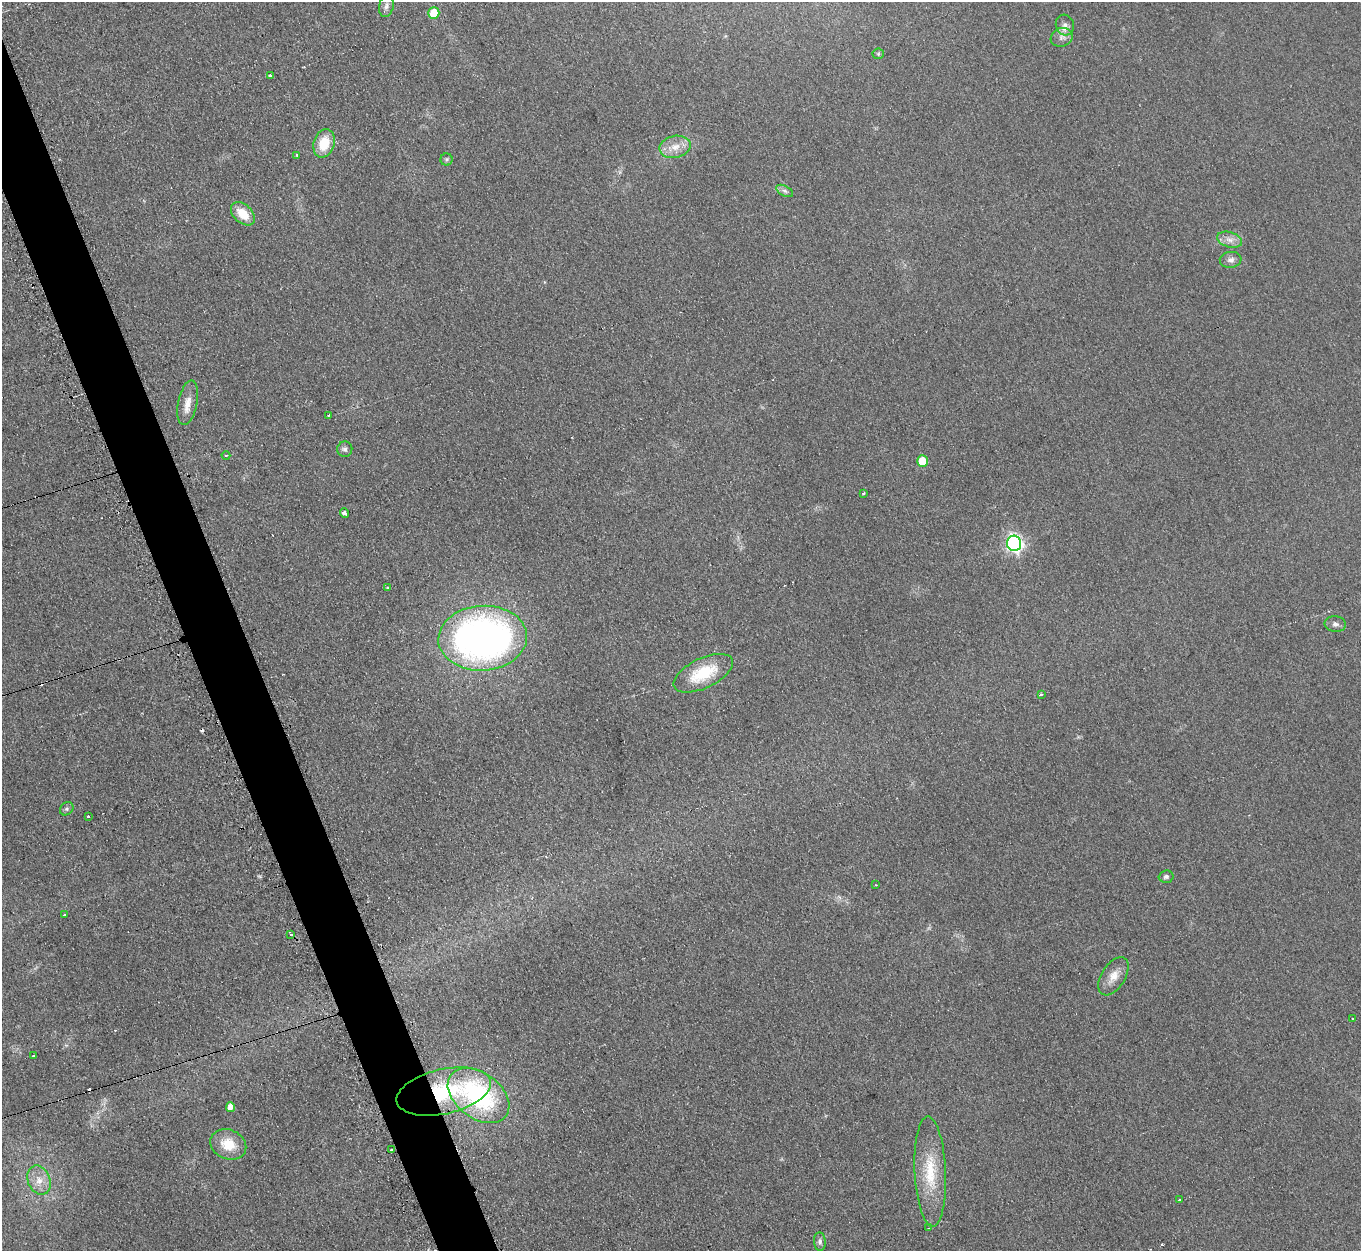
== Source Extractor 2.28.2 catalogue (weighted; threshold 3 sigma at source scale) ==
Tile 11 of 4 x 4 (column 3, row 3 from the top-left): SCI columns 2735-4093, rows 1529-2777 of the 5460 x 5421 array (HDU 1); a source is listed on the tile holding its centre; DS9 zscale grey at full resolution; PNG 1363 x 1253 px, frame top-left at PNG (2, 2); each listed source drawn as its Kron ellipse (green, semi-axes under 4 px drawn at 4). Shown black and unused: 4% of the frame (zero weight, under 2 of 3 exposures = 2% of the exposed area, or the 3 px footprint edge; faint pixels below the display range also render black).
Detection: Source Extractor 2.28.2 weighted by HDU 2 'WHT'; one run over the whole footprint, this tile lists its part. Background 0.0959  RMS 0.012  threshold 0.0519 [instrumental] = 3 sigma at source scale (4.5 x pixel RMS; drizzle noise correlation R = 1.50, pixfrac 1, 0.05/0.05 arcsec/px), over >= 5 px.
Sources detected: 51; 5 cosmic-ray / hot-pixel residue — neither listed nor drawn; the other 46 listed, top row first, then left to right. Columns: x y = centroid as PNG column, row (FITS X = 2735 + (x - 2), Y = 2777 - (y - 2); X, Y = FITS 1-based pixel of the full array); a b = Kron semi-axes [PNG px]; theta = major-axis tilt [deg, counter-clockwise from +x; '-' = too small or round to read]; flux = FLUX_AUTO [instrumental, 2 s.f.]
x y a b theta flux
386 6 11 7 77 4.7
434 13 6 5 - 32
1065 25 10 9 - 6.1
1062 37 11 9 20 6.9
878 54 6 5 - 1.7
270 76 3 3 - 12
324 143 14 10 73 28
675 147 16 11 12 14
297 156 3 3 - 3.6
446 159 6 6 - 2.2
785 191 9 5 -27 3.2
243 214 14 9 -43 23
1230 240 12 7 -17 8.1
1231 260 11 8 7 5.3
188 403 22 9 78 13
328 415 3 2 - 1.3
345 449 7 7 - 3.7
226 455 4 3 - 1
922 461 6 5 - 30
863 493 3 3 - 3.8
344 513 5 3 - 5.3
1014 543 8 7 - 370
387 588 3 3 - 3.6
1335 624 10 8 -6 4.5
483 638 44 32 4 590
703 673 32 15 26 51
1041 694 4 2 - 2
67 809 7 6 - 2.4
88 817 3 3 - 16
1166 877 7 6 - 3
876 885 3 2 - 0.87
64 915 3 3 - 3.7
291 935 3 3 - 2.6
1113 976 21 11 58 15
1353 1019 2 2 - 1.1
33 1055 3 2 - 2
444 1091 48 22 13 99
479 1095 34 22 -36 160
230 1107 5 4 - 7.9
228 1144 18 14 -23 27
391 1150 3 3 - 2.1
930 1172 55 15 -87 50
39 1180 15 11 -67 14
1179 1200 3 2 - 2.6
929 1228 3 3 - 2.1
820 1242 9 6 -86 3.8
Overlapping masked pixels (flux is a lower limit): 1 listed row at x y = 444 1091